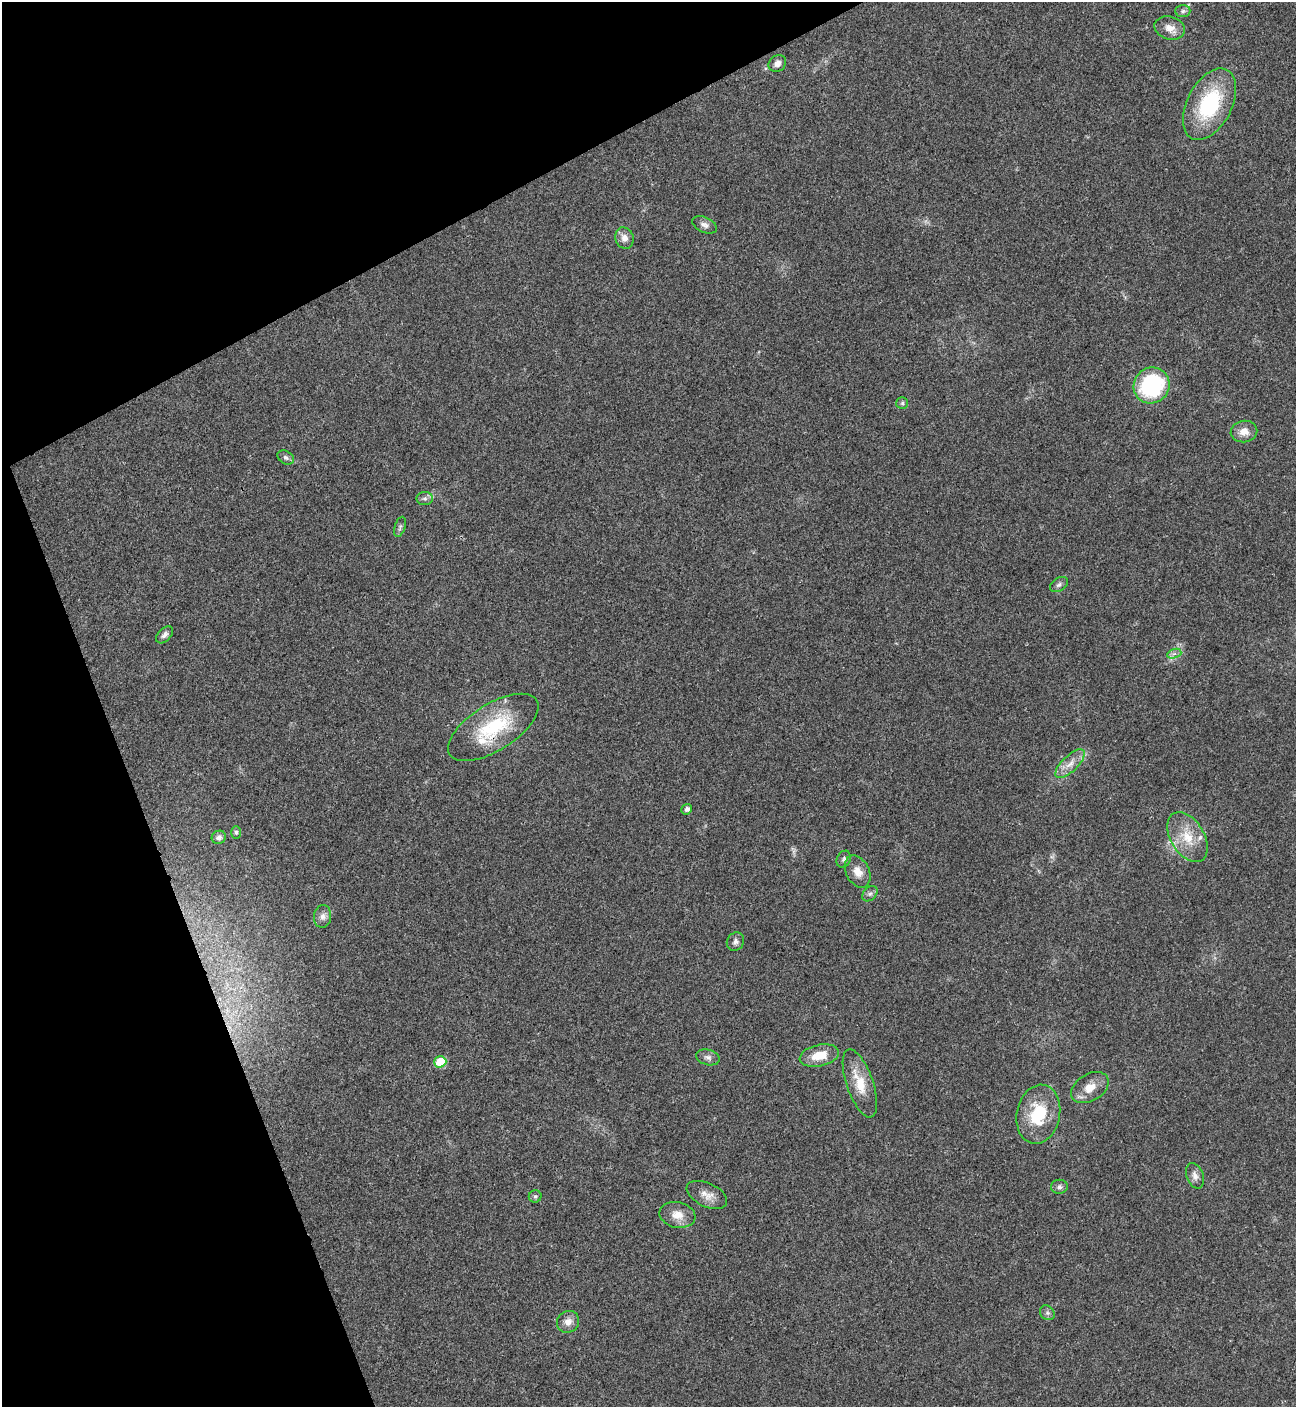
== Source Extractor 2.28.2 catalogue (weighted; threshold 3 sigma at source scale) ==
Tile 5 of 4 x 4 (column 1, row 2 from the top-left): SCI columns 287-1580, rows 2813-4217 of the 5616 x 5626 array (HDU 1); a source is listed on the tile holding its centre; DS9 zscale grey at full resolution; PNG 1298 x 1409 px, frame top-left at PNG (2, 2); each listed source drawn as its Kron ellipse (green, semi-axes under 4 px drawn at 4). Shown black and unused: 21% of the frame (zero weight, under 3 of 4 exposures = <1% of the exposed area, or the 3 px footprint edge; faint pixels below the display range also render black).
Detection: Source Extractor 2.28.2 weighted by HDU 2 'WHT'; one run over the whole footprint, this tile lists its part. Background 0.0202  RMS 0.004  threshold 0.0181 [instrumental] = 3 sigma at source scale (4.5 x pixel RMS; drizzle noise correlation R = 1.50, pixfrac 1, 0.05/0.05 arcsec/px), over >= 5 px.
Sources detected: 43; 1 too faint to see at this stretch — neither listed nor drawn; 3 inside a brighter listed object's ellipse — not listed separately; the other 39 listed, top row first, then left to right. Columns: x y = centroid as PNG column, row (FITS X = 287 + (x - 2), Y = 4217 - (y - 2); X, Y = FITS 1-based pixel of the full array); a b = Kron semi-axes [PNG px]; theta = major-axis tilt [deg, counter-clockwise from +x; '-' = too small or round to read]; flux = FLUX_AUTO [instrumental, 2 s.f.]
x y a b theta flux
1183 11 7 6 - 1.1
1170 28 15 11 -16 3.8
777 63 9 7 40 2.5
1209 104 38 22 62 33
705 225 13 7 -23 1.9
624 238 11 9 -70 2.9
1152 385 18 17 - 44
902 403 6 6 - 0.75
1244 432 13 10 10 3.9
286 457 9 6 -32 1.2
425 499 8 6 0 1.1
400 527 10 5 72 0.96
1059 585 10 6 33 1.2
165 635 10 6 45 1.5
1174 654 7 4 19 1.1
493 727 51 23 32 27
1070 764 19 8 44 4
687 809 5 5 - 1.6
236 832 6 5 - 0.79
219 837 7 6 - 1.5
1187 837 27 16 -59 11
844 859 9 6 66 1.2
858 872 17 11 -63 4.5
870 894 9 6 47 1.2
323 916 11 8 86 2
735 942 9 8 - 1.6
819 1056 20 11 12 7.5
708 1057 12 7 -15 1.7
440 1062 6 5 - 12
860 1083 36 13 -71 10
1090 1088 20 13 31 5.7
1038 1114 30 21 79 19
1195 1176 13 8 -70 2.3
1059 1187 8 7 - 1.3
707 1195 22 11 -25 4.2
535 1196 6 6 - 0.86
677 1215 18 12 -12 5.1
1047 1313 8 6 -45 1.1
568 1322 11 10 - 3.1
Overlapping masked pixels (flux is a lower limit): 1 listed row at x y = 493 727